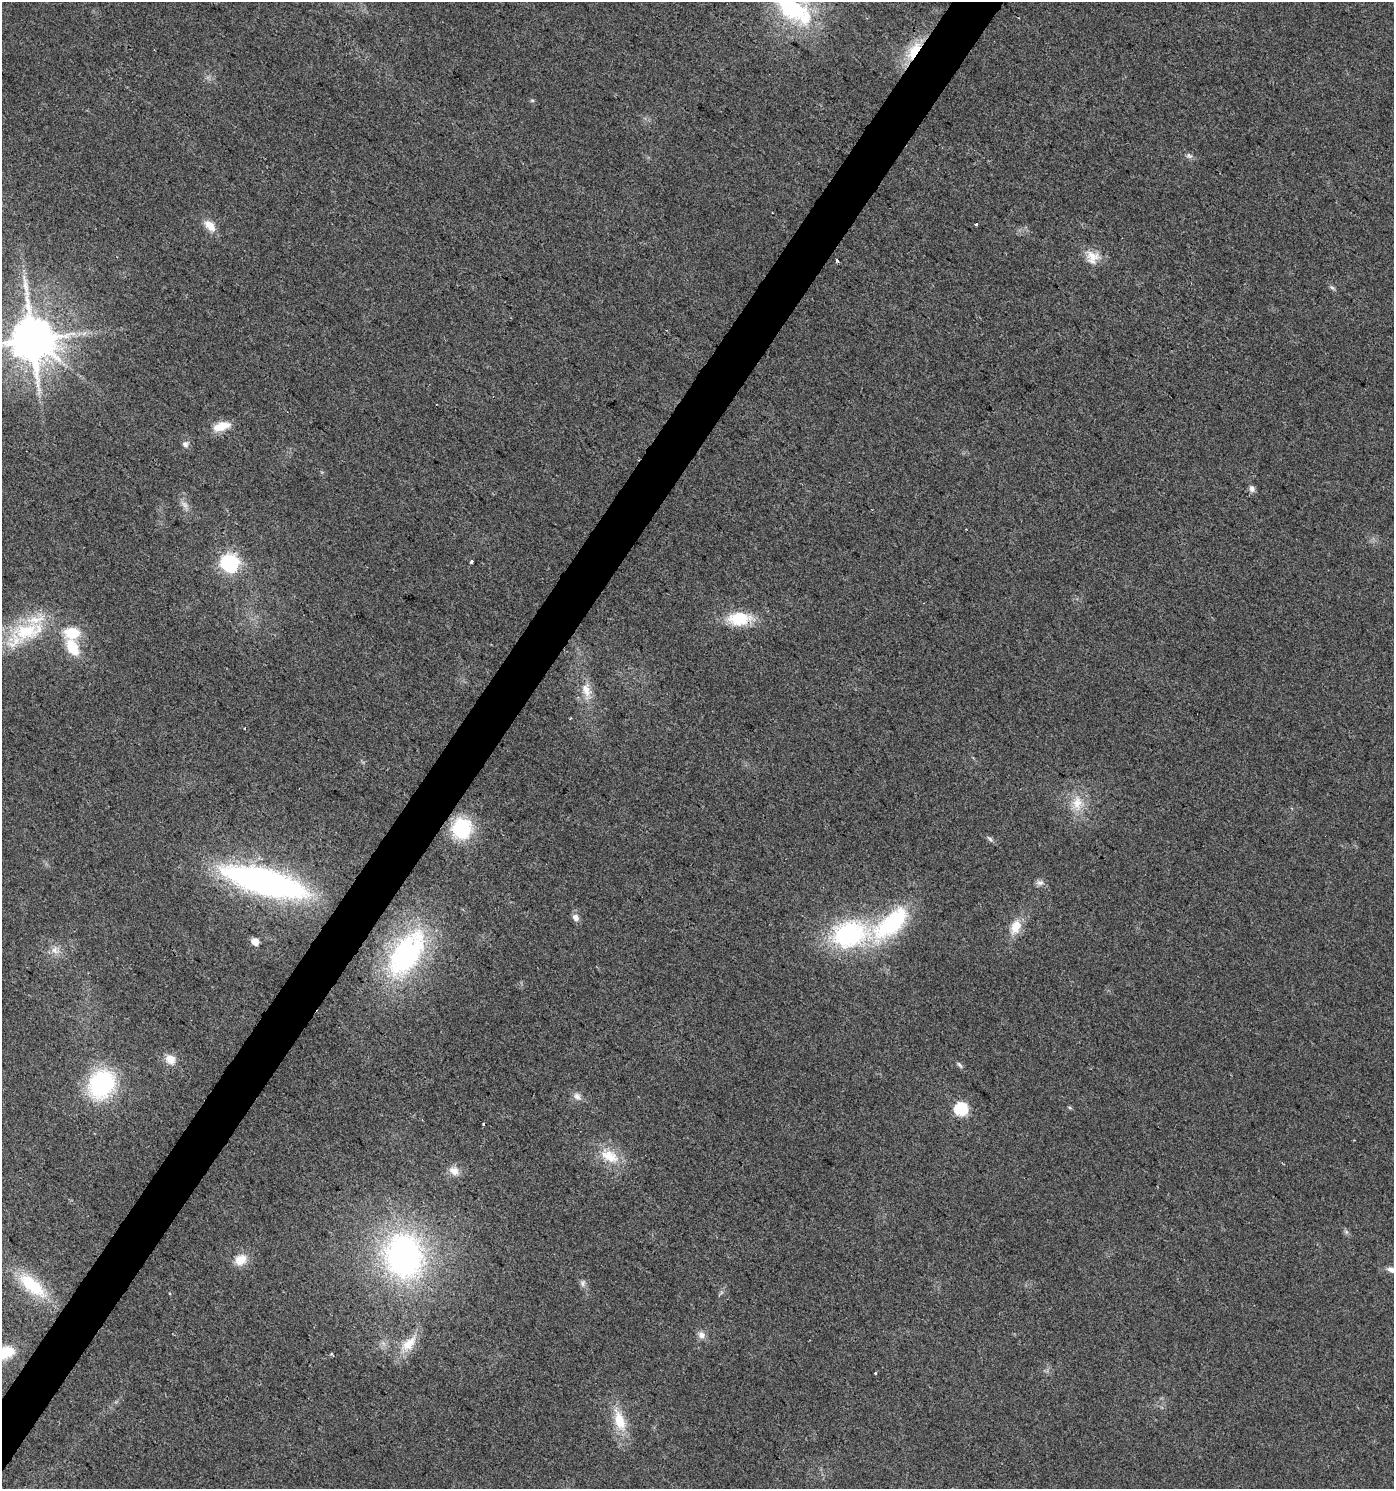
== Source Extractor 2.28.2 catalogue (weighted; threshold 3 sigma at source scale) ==
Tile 7 of 4 x 4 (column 3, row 2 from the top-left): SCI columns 3035-4426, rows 2975-4461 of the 6001 x 5954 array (HDU 1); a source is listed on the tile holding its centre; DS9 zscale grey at full resolution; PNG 1396 x 1491 px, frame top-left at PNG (2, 2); no overlay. Shown black and unused: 3% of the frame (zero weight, under 2 of 3 exposures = <1% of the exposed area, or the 3 px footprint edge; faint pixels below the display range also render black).
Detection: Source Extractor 2.28.2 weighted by HDU 2 'WHT'; one run over the whole footprint, this tile lists its part. Background 0.0242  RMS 0.0061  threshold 0.0276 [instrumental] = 3 sigma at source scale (4.5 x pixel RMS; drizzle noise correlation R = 1.50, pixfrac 1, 0.0396/0.0396 arcsec/px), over >= 5 px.
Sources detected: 53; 1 inside a brighter listed object's ellipse — not listed separately; the other 52 listed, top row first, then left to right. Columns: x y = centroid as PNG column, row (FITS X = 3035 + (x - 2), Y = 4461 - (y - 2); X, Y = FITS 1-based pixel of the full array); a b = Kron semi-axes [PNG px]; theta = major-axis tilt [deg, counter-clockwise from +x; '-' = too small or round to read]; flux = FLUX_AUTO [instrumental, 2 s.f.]
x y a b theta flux
914 51 29 12 59 20
532 100 6 4 -1 0.79
1189 156 9 7 -30 2
976 224 3 3 - 3.6
210 226 18 10 -48 7.4
1092 256 19 14 -21 9.5
837 261 3 3 - 1.6
1332 288 7 4 -3 1.1
32 339 13 11 -73 3100
221 426 20 9 17 11
185 444 9 7 -58 2.3
1252 489 8 7 - 2.5
184 505 11 6 -45 3
471 561 4 3 - 2.5
229 563 7 7 - 270
739 619 28 16 2 22
27 631 53 26 14 49
72 647 20 12 -60 18
586 690 21 12 -75 8.9
244 728 3 2 - 0.46
1077 803 23 15 85 13
462 828 21 20 - 41
990 839 10 4 -45 1.5
264 881 75 21 -15 230
1040 883 11 8 3 2.5
576 917 10 8 -51 3.4
891 924 57 24 41 68
1015 927 19 13 68 11
850 934 38 27 10 90
255 941 5 5 - 13
55 950 13 10 -39 5.2
406 953 55 29 57 120
170 1059 14 12 -39 6.8
959 1065 11 4 -52 1.4
101 1084 27 22 58 75
577 1096 11 9 -54 3.4
1070 1108 5 5 - 0.85
961 1109 6 6 - 77
483 1124 3 3 - 3.4
609 1156 27 15 -26 16
454 1171 13 11 -31 5.9
1346 1232 7 4 73 1.1
404 1256 48 40 -77 190
241 1260 16 13 30 9
1391 1269 11 7 -26 3.6
583 1283 10 7 71 1.9
32 1285 40 15 -40 32
701 1335 10 9 - 3.4
409 1344 29 14 43 13
6 1352 20 13 21 15
875 1373 3 3 - 1.5
620 1420 31 13 -72 18
Overlapping masked pixels (flux is a lower limit): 1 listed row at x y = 914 51
Isophote crosses this tile's border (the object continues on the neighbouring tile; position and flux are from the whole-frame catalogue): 3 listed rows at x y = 32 339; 1391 1269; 6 1352